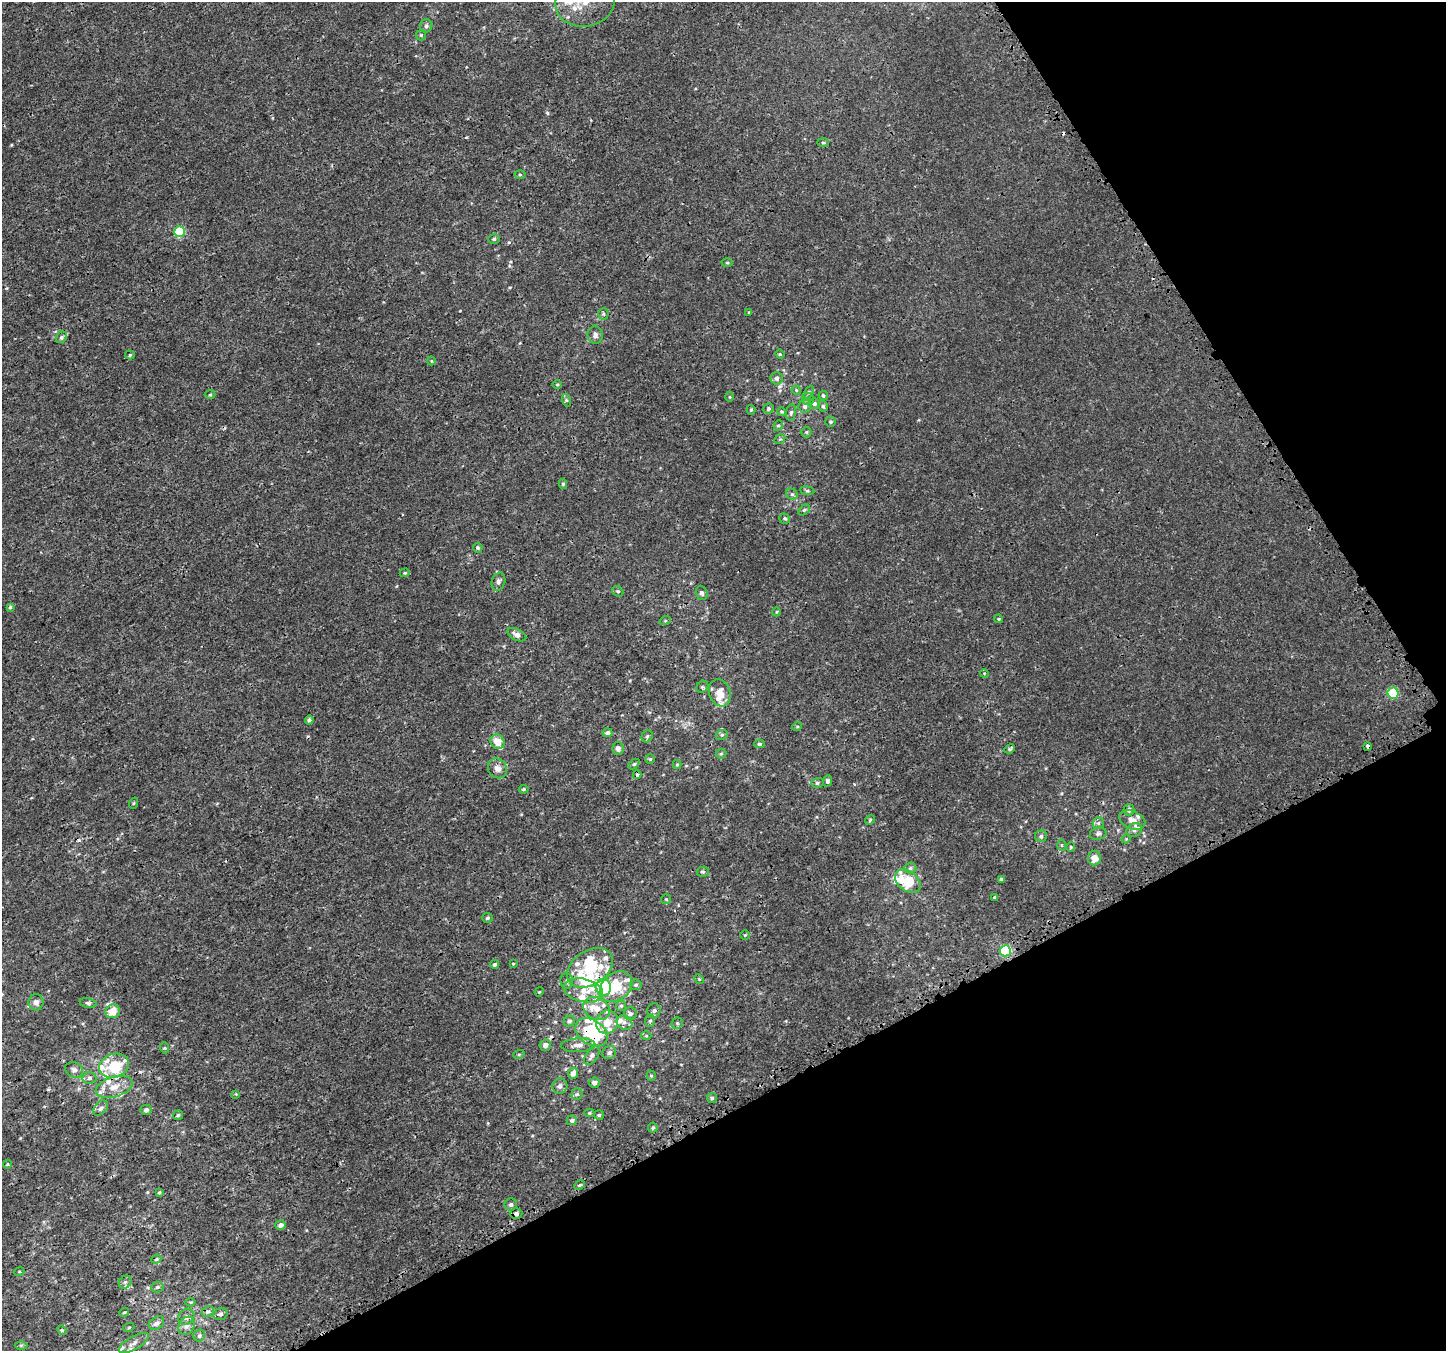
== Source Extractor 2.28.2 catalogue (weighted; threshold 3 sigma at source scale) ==
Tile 12 of 4 x 4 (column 4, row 3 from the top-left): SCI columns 4486-5929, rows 1569-2917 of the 5995 x 5869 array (HDU 1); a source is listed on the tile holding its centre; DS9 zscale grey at full resolution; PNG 1448 x 1353 px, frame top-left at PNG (2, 2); each listed source drawn as its Kron ellipse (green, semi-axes under 4 px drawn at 4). Shown black and unused: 27% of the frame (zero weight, under 3 of 4 exposures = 5% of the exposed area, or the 3 px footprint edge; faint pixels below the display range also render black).
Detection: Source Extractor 2.28.2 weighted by HDU 2 'WHT'; one run over the whole footprint, this tile lists its part. Background 4.80e-04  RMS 0.0014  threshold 0.00625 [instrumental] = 3 sigma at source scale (4.5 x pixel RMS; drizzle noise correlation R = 1.50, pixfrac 1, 0.0396/0.0396 arcsec/px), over >= 5 px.
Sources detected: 197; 4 cosmic-ray / hot-pixel residue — neither listed nor drawn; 29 inside a brighter listed object's ellipse — not listed separately; the other 164 listed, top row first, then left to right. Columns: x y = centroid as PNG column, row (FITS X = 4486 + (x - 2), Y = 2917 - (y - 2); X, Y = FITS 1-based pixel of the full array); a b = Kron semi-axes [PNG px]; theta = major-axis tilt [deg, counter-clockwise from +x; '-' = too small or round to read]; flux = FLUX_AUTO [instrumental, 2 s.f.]
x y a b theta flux
585 2 30 25 13 3.8
426 26 7 6 - 0.4
421 35 5 5 - 0.19
823 143 6 4 -2 0.18
520 175 6 4 -1 0.19
179 232 5 5 - 8.3
494 239 6 4 1 0.25
727 263 5 3 - 0.17
749 312 4 3 - 0.11
603 314 5 5 - 0.22
595 335 9 7 -85 0.58
61 337 6 5 - 0.28
780 354 5 4 - 0.15
130 355 5 4 - 0.25
431 361 4 4 - 0.13
777 378 6 6 - 0.45
557 385 5 3 - 0.14
796 390 5 3 - 0.14
809 392 7 4 59 0.24
210 395 5 3 - 0.16
823 395 5 4 - 0.22
730 397 5 3 - 0.15
808 399 6 6 - 0.28
566 400 6 4 -72 0.2
814 403 5 5 - 0.35
805 406 7 6 - 0.51
823 406 5 5 - 0.27
768 409 5 5 - 0.27
751 410 5 4 - 0.18
782 412 4 4 - 0.15
791 413 8 5 82 0.26
830 422 5 5 - 0.23
778 425 5 4 - 0.2
806 432 5 5 - 0.16
780 439 6 4 31 0.16
563 484 5 4 - 0.23
807 491 7 3 -8 0.19
792 494 6 5 - 0.27
804 510 6 4 44 0.19
785 519 5 5 - 0.24
478 548 5 4 - 0.23
405 573 5 4 - 0.16
498 582 9 6 72 0.41
618 591 6 5 - 0.21
702 593 7 5 -72 0.34
10 607 4 4 - 0.17
776 612 4 3 - 0.12
999 619 4 4 - 0.17
665 621 6 3 19 0.14
517 635 10 5 -26 0.67
984 673 4 3 - 0.12
702 687 6 5 - 0.24
720 693 14 10 -72 1.4
1393 693 5 5 - 6.8
309 720 4 4 - 0.28
797 727 5 3 - 0.14
608 733 5 4 - 0.49
722 735 6 5 - 0.25
647 736 6 5 - 0.28
498 742 7 6 - 1.8
759 744 5 4 - 0.23
1368 746 4 3 - 0.45
618 749 6 5 - 0.55
1010 749 5 4 - 0.22
721 754 5 5 - 0.18
650 759 5 5 - 0.17
634 764 6 4 44 0.17
677 765 4 4 - 0.17
497 768 10 9 - 0.96
637 775 4 3 - 0.53
827 781 6 4 69 0.32
817 783 6 5 - 0.25
523 789 5 4 - 0.19
134 803 6 3 70 0.14
1129 810 6 5 - 0.46
870 820 5 4 - 0.18
1132 820 14 8 -23 1.1
1098 823 6 5 - 0.31
1134 830 8 6 34 0.44
1098 834 8 6 14 0.41
1041 836 6 5 - 0.39
1126 839 5 3 - 0.13
1061 845 6 4 89 0.16
1071 847 5 4 - 0.14
1094 858 7 6 - 1.4
910 868 6 5 - 0.27
703 872 6 5 - 0.24
1001 879 4 4 - 0.25
908 881 14 9 -37 4.9
995 897 4 3 - 0.31
666 899 5 5 - 0.17
488 918 5 5 - 0.26
745 935 4 4 - 0.14
1005 951 5 5 - 13
495 964 4 4 - 0.28
513 964 4 3 - 0.13
590 968 25 17 34 6.7
699 979 5 4 - 0.18
567 981 7 6 - 0.39
636 985 6 5 - 0.26
603 987 8 7 - 6.5
616 987 18 13 40 4.9
583 990 20 11 -11 2
539 992 4 3 - 0.12
36 1002 8 7 - 0.55
88 1003 8 4 -11 0.3
621 1006 5 5 - 0.21
597 1009 14 11 -29 1.8
113 1011 7 6 - 2.3
654 1011 7 6 - 0.4
630 1014 6 6 - 0.39
569 1021 6 5 - 0.36
650 1021 6 5 - 0.26
607 1022 12 11 - 1.8
624 1022 8 7 - 0.56
677 1023 6 5 - 0.24
591 1032 17 12 -33 8.7
646 1036 5 3 - 0.16
545 1045 6 5 - 0.59
578 1045 17 7 3 1
165 1048 5 3 - 0.14
609 1053 7 6 - 0.4
519 1054 6 4 18 0.18
592 1055 10 6 56 0.51
114 1066 15 11 17 4
74 1070 9 7 -25 0.57
573 1073 5 5 - 0.69
651 1076 5 4 - 0.17
89 1078 7 6 - 0.38
594 1083 5 5 - 0.54
560 1086 7 7 - 0.6
114 1087 19 10 17 1.8
236 1094 4 4 - 0.12
577 1094 6 5 - 0.25
712 1098 5 5 - 0.22
101 1108 9 6 48 0.48
146 1110 5 5 - 0.47
590 1113 5 4 - 0.21
178 1115 5 4 - 0.18
599 1115 5 5 - 0.23
572 1120 5 4 - 0.49
653 1128 5 4 - 0.24
7 1164 4 3 - 0.12
580 1185 5 4 - 0.23
159 1192 4 3 - 0.19
511 1204 6 6 - 0.31
516 1214 6 5 - 0.4
281 1225 5 5 - 0.58
156 1259 5 4 - 0.17
19 1272 5 3 - 0.13
125 1282 7 5 45 0.35
157 1287 6 5 - 0.28
191 1302 5 3 - 0.14
208 1312 6 4 25 0.26
124 1313 5 3 - 0.12
220 1314 7 5 17 0.4
186 1317 9 7 49 0.6
156 1323 8 6 33 0.55
186 1326 10 7 56 0.64
129 1327 5 3 - 0.12
62 1330 5 4 - 0.16
199 1336 6 5 - 0.31
134 1343 17 6 30 0.9
21 1345 6 4 1 0.17
Overlapping masked pixels (flux is a lower limit): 3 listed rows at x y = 1368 746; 591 1032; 186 1317
Isophote crosses this tile's border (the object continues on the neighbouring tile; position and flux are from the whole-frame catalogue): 1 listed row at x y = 585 2